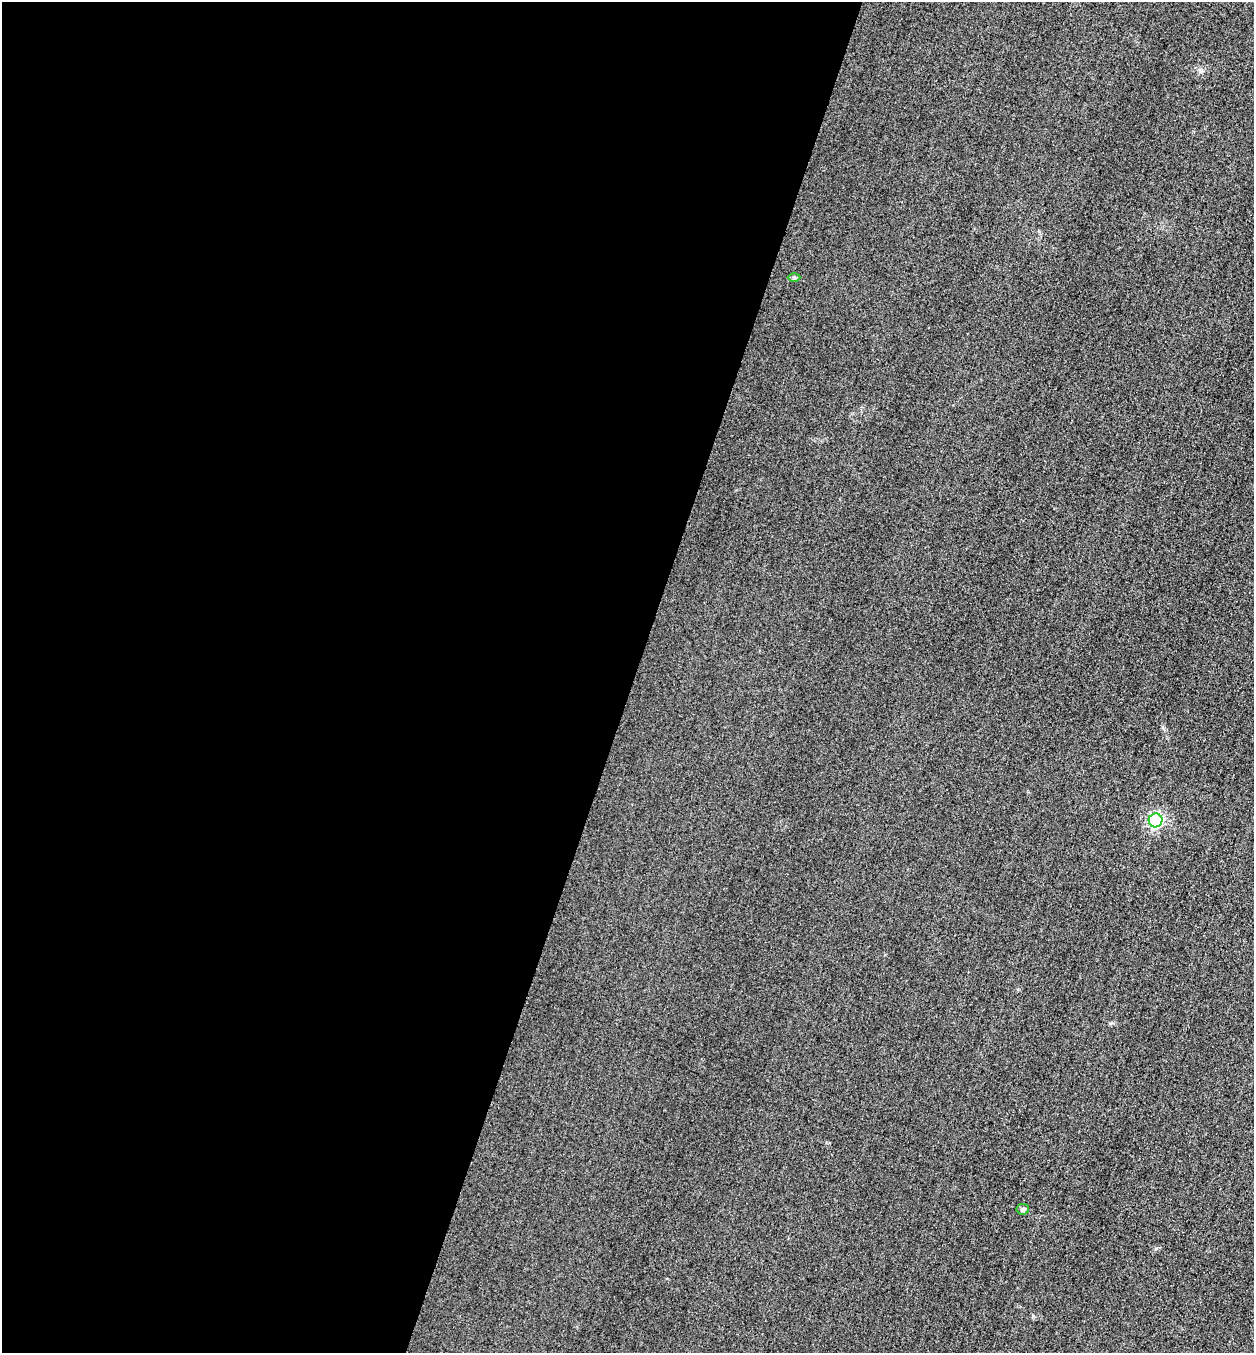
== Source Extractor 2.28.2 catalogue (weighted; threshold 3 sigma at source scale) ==
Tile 5 of 4 x 4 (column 1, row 2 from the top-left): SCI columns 164-1415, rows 2725-4075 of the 5463 x 5449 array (HDU 1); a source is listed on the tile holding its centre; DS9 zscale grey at full resolution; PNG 1256 x 1355 px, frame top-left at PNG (2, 2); each listed source drawn as its Kron ellipse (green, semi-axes under 4 px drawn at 4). Shown black and unused: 51% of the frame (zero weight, under 3 of 4 exposures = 3% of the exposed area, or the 3 px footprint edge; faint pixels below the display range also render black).
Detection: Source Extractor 2.28.2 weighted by HDU 2 'WHT'; one run over the whole footprint, this tile lists its part. Background 0.0756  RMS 0.017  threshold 0.0756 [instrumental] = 3 sigma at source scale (4.5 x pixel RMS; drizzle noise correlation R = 1.50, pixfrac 1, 0.05/0.05 arcsec/px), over >= 5 px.
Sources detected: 3; all 3 listed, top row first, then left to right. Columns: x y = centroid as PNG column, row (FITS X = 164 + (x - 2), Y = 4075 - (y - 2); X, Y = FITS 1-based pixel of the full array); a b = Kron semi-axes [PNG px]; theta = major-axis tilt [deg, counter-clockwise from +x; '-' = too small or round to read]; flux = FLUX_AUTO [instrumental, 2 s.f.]
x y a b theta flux
794 278 6 4 0 2.5
1156 820 7 7 - 340
1023 1209 6 5 - 3.6